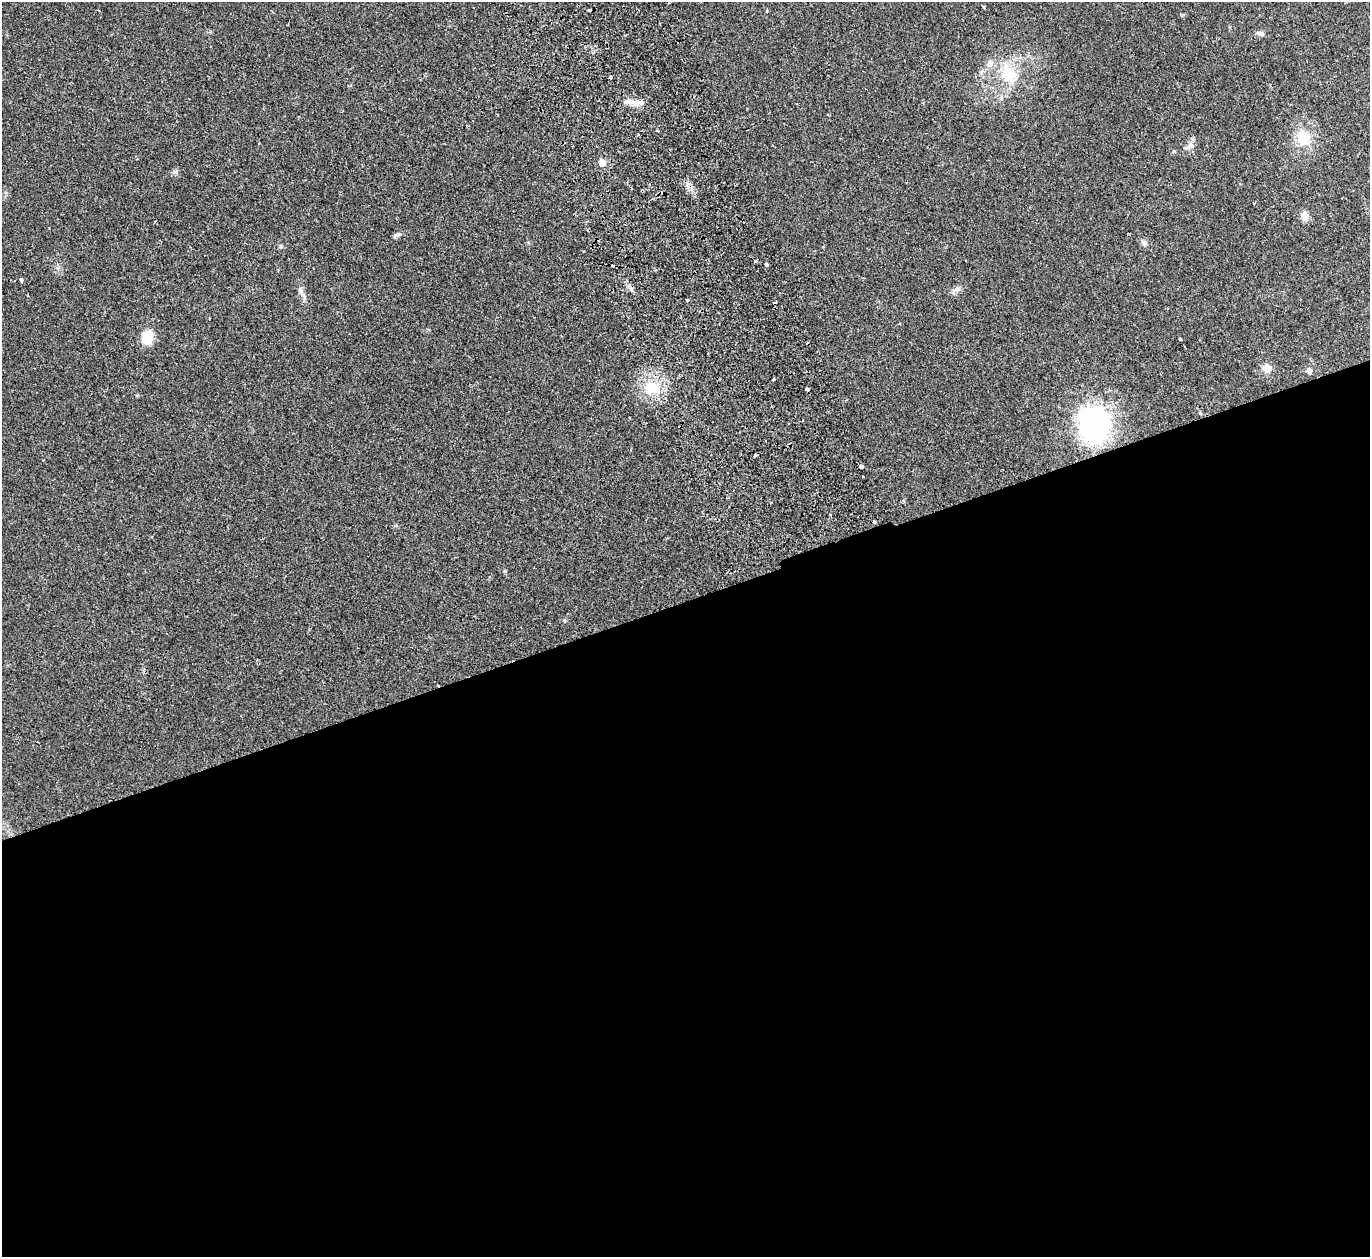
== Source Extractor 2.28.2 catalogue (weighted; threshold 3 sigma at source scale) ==
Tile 15 of 4 x 4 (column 3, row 4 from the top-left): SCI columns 2790-4157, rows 183-1437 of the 5582 x 5510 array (HDU 1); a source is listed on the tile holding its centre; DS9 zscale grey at full resolution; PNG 1372 x 1259 px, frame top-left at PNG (2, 2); no overlay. Shown black and unused: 52% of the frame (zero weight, under 2 of 3 exposures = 3% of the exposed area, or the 3 px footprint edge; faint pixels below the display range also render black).
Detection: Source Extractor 2.28.2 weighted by HDU 2 'WHT'; one run over the whole footprint, this tile lists its part. Background 0.0176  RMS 0.004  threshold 0.018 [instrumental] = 3 sigma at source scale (4.5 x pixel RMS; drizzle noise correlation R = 1.50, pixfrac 1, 0.05/0.05 arcsec/px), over >= 5 px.
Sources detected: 34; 7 cosmic-ray / hot-pixel residue — not listed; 1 inside a brighter listed object's ellipse — not listed separately; the other 26 listed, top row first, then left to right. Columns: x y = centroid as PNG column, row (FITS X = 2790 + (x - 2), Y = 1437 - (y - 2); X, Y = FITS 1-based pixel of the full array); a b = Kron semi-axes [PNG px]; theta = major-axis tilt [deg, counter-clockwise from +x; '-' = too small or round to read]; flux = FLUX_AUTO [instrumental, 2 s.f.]
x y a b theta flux
589 10 4 3 - 2.1
1260 33 9 6 -17 1.2
1008 74 22 20 -23 12
633 102 19 7 -14 3.2
1304 138 11 10 - 11
602 163 6 5 - 4.1
175 172 7 4 19 0.68
1305 216 12 9 -71 2.3
396 235 11 4 25 0.85
1144 243 9 7 -42 1.3
281 247 5 4 - 0.55
755 261 3 3 - 0.88
766 264 4 3 - 0.85
21 280 5 3 - 2.2
956 289 8 6 21 1.3
301 290 9 4 -71 0.99
687 300 3 3 - 1.2
147 337 16 12 76 6.7
1180 339 3 3 - 1.1
1267 368 10 9 - 3
1309 371 5 5 - 1.7
773 379 3 3 - 1.5
652 388 16 11 -18 10
807 389 4 3 - 2.1
1094 424 40 33 -83 56
874 522 3 3 - 1.3
Unlisted compact peaks at least as high as the median listed source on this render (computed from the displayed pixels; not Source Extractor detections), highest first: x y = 505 571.